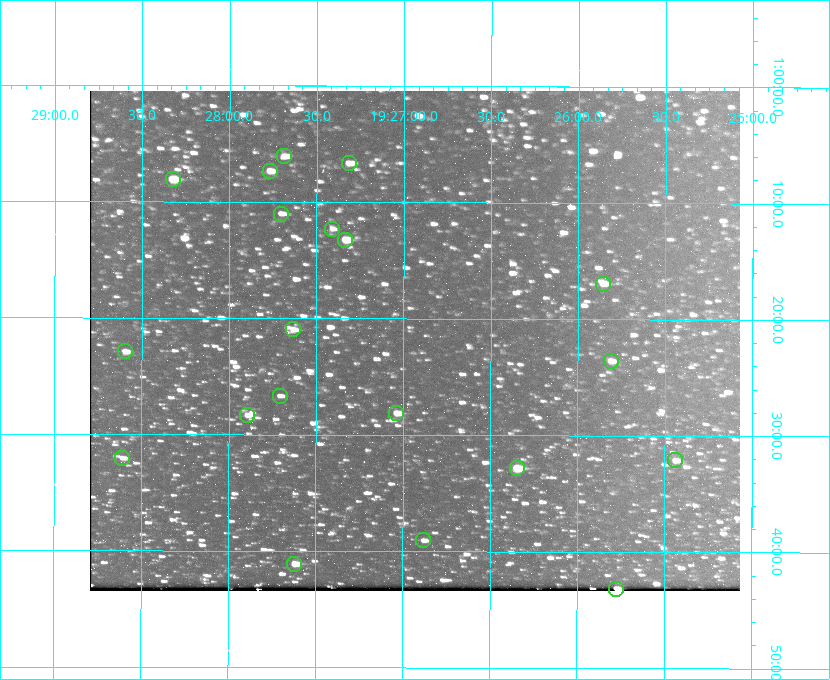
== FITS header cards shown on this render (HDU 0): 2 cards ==
NAXIS1  =                  650 / Width of table row in bytes
NAXIS2  =                  500 / Number of rows in table

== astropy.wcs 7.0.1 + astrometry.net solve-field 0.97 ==
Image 650 x 500 px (HDU 0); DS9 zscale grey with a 90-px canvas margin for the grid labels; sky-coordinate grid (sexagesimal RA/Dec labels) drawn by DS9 from the SOLVED WCS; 20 Tycho-2 reference stars matched to detected sources circled (green)
Header WCS: none
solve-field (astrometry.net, Tycho-2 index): SOLVED blind (the file carries no WCS)
Solved WCS: RA---TAN-SIP/DEC--TAN-SIP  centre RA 19:26:56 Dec +01:22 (291.73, +1.36 deg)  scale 5.16 arcsec/px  FOV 55.9' x 43.0'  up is +180 deg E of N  parity flipped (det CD > 0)
(file carries no celestial WCS; the grid is the blind solution)
Tycho-2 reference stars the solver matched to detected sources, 20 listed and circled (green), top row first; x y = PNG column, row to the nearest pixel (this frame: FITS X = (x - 90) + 1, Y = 500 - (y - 91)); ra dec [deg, ICRS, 3 dp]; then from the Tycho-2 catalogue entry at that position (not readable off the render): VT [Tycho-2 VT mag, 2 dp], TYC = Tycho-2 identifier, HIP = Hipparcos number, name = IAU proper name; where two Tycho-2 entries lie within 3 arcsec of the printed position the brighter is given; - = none
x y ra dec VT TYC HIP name
284 156 291.921 +1.101 10.89 465-1942-1 - -
349 163 291.829 +1.111 10.78 465-2030-1 - -
270 171 291.942 +1.122 10.76 465-1161-1 - -
173 179 292.081 +1.135 10.24 465-979-1 - -
281 214 291.926 +1.184 11.49 465-1994-1 - -
332 229 291.853 +1.206 11.17 465-1444-1 - -
345 240 291.833 +1.221 9.77 465-1968-1 - -
603 284 291.465 +1.282 11.06 465-140-1 - -
293 329 291.908 +1.350 10.94 465-1840-1 - -
125 351 292.148 +1.381 10.77 465-611-1 - -
611 361 291.453 +1.393 11.17 465-261-1 - -
280 396 291.927 +1.444 11.17 465-873-1 - -
396 413 291.759 +1.468 10.00 465-530-1 - -
247 415 291.973 +1.472 10.69 465-577-1 - -
122 458 292.152 +1.534 10.91 465-857-1 - -
675 460 291.360 +1.535 11.71 465-397-1 - -
517 468 291.587 +1.547 9.51 465-596-1 - -
423 540 291.720 +1.651 11.47 465-675-1 - -
294 564 291.905 +1.685 9.70 465-808-1 - -
616 589 291.444 +1.720 9.41 465-672-1 - -